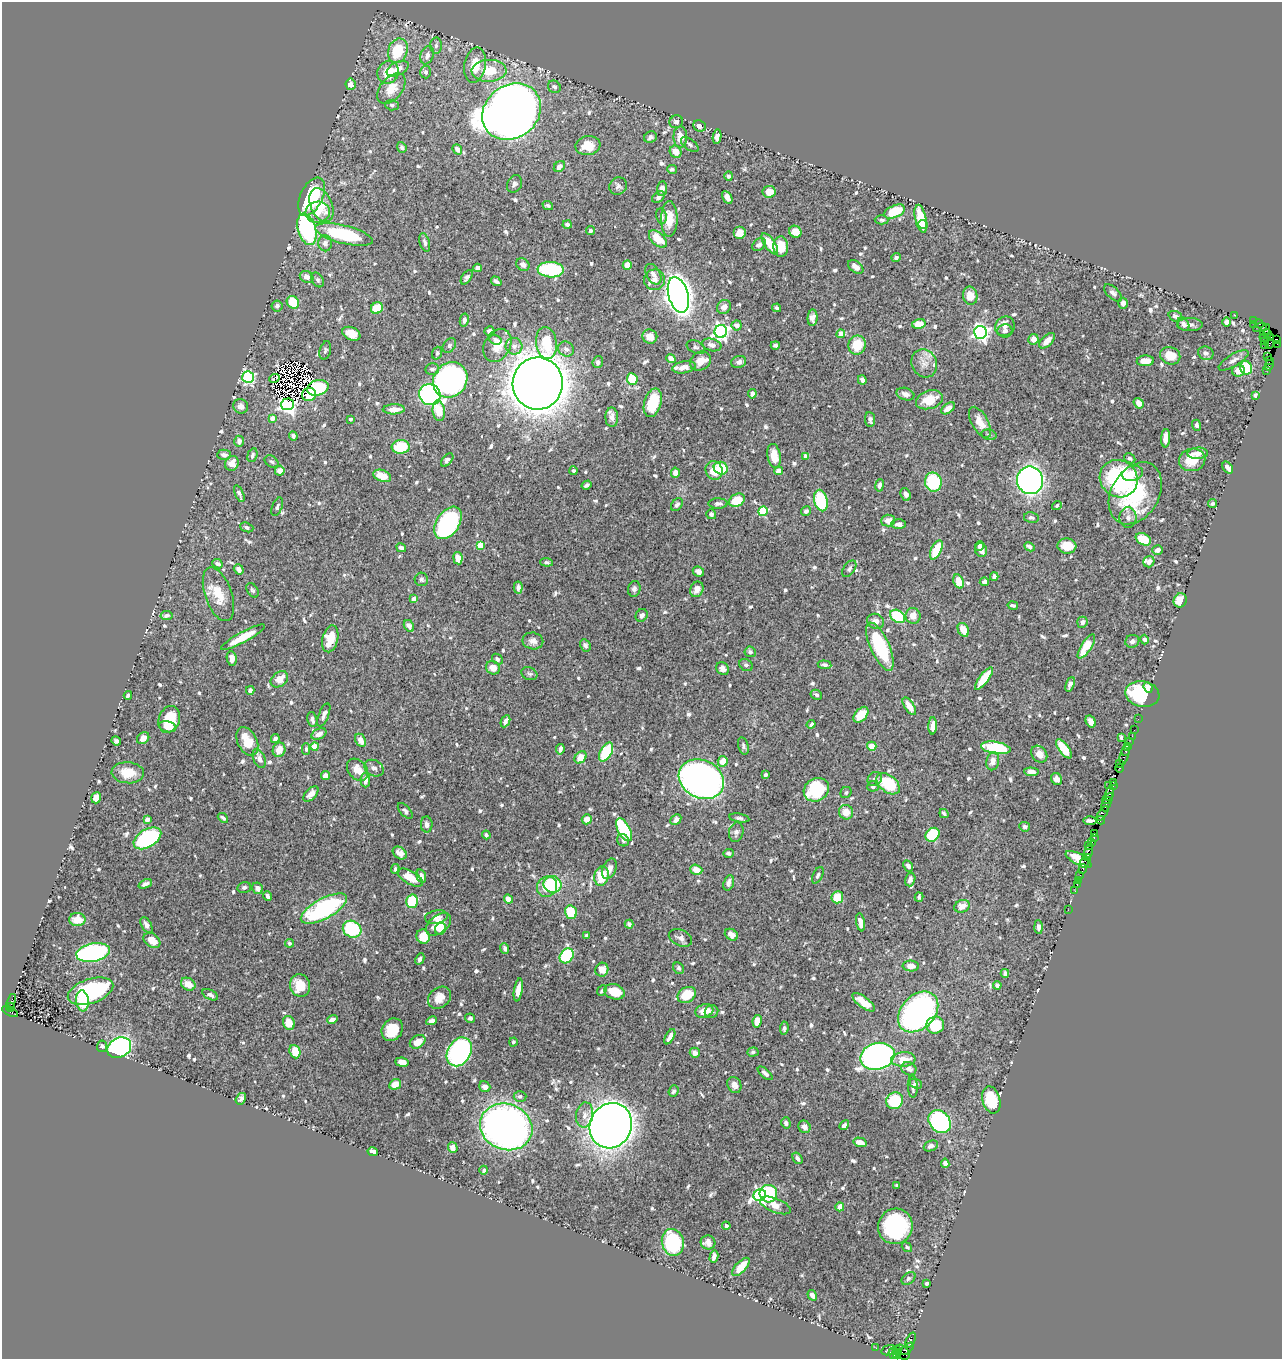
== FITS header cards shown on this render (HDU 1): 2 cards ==
NAXIS1  =                 1280
NAXIS2  =                 1357

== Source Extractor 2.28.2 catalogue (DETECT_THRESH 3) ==
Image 1280 x 1357 px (HDU 1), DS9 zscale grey, 1 PNG px = 1 image px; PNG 1284 x 1361 px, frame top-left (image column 1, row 1357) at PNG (2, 2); each listed source drawn as its Kron ellipse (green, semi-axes under 4 px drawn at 4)
Background 0.484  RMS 0.0079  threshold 0.0236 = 3 sigma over >= 5 px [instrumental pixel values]
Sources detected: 797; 7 with non-positive FLUX_AUTO (blend fragments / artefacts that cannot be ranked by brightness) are neither listed nor drawn; of the other 790, the 500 brightest by FLUX_AUTO listed and drawn (290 fainter detections omitted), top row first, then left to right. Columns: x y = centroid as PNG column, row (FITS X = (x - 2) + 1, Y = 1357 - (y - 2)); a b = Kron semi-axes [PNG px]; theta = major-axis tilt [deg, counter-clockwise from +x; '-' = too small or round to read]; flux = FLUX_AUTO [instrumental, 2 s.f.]
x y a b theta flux
436 46 8 6 88 1.4
398 51 13 9 69 22
427 55 9 6 70 2.6
475 65 18 11 79 11
398 69 12 6 26 3.8
489 71 17 11 3 13
388 72 11 10 - 12
426 72 6 5 - 1.5
350 84 6 5 - 3.2
554 87 7 6 - 1.4
391 88 17 11 51 8.4
392 105 6 5 - 1.3
512 112 31 26 40 1100
676 122 7 6 - 2.1
700 126 6 5 - 2.2
650 137 6 5 - 1.8
680 137 10 7 -89 6.2
717 137 7 4 82 3
690 144 10 5 -37 1.6
588 146 12 9 8 9.1
402 147 5 4 - 1.2
457 149 5 4 - 3.3
676 152 6 5 - 6
559 167 6 5 - 3.3
672 169 5 4 - 1.3
729 176 5 4 - 1.3
514 184 9 7 62 1.8
618 186 9 8 - 1.8
662 189 7 5 85 3.3
769 192 6 5 - 5
312 197 20 11 64 49
658 197 7 5 38 2
727 197 7 4 -60 2.9
321 205 18 10 -67 10
548 205 5 4 - 1.3
318 212 12 10 13 6.5
895 212 11 6 24 18
661 216 8 5 -80 1.9
669 219 18 8 -90 10
921 219 14 5 -77 16
882 220 7 4 1 1.1
567 224 4 4 - 1.3
923 225 5 3 - 3.4
307 229 16 9 -74 70
590 231 4 4 - 1.6
795 232 6 5 - 6.3
740 233 6 6 - 4
344 235 29 9 -14 42
658 239 11 6 -43 10
425 242 9 5 -75 1.9
325 243 8 7 - 2.6
770 244 12 5 -56 12
759 245 8 5 40 1.9
781 247 10 7 -88 7.8
896 257 4 4 - 1.7
523 265 7 6 - 2.3
627 265 4 4 - 7.2
856 267 8 5 -37 3.3
478 268 4 4 - 2.2
551 270 13 7 -4 42
653 274 11 7 -59 2.6
307 277 7 5 -30 3.2
467 277 8 4 55 1.5
318 280 8 5 -58 1.5
654 280 10 10 - 3.9
496 281 6 3 -34 1.2
1113 293 11 5 -44 1.9
678 295 18 10 -75 640
970 296 9 7 -79 5.7
293 302 7 5 -48 13
1123 303 5 4 - 2.4
277 306 5 5 - 2
724 307 7 6 - 3.5
377 308 6 5 - 15
777 308 4 3 - 1.3
1234 315 2 2 - 4.4
1175 316 7 5 -21 2
813 318 8 5 86 2.6
464 320 6 4 77 2.1
1254 321 3 2 - 4.5
1227 322 4 4 - 2.8
919 324 7 5 14 6.8
1183 324 7 5 -55 1.9
1254 324 3 3 - 17
1259 324 4 3 - 16
737 325 5 5 - 3.2
1190 325 13 6 -1 2.7
1005 326 10 9 - 3.1
1260 328 7 2 17 27
1265 330 6 2 55 25
489 331 5 4 - 1.9
721 331 6 6 - 190
1005 331 7 6 - 1.6
980 332 6 6 - 210
1268 333 3 2 - 1.9
351 334 9 6 -24 8.3
841 334 4 4 - 4.2
650 337 7 7 - 5.8
1271 337 4 3 - 74
1264 338 5 3 - 42
495 339 6 5 - 1.4
1033 339 5 5 - 3.7
1276 339 3 3 - 11
1047 341 10 5 45 4.3
1264 341 2 2 - 67
546 343 16 10 -82 19
1270 343 5 3 - 23
1277 344 2 2 - 3
497 345 17 13 61 11
712 345 10 6 -17 2.7
775 345 4 4 - 1.5
857 345 9 8 - 13
1265 345 3 2 - 35
449 346 8 6 53 1.3
514 346 8 8 - 3.1
696 347 9 6 -24 1.6
566 349 8 7 - 2.3
325 350 9 5 75 1.2
437 353 6 5 - 1.2
1206 353 8 6 -28 1.8
1170 356 10 8 -22 8.3
1268 356 2 2 - 5.5
671 358 5 4 - 4.5
1233 360 17 6 31 3
1270 360 4 2 - 11
700 361 11 9 32 5.7
1145 361 8 5 2 6
598 362 6 5 - 2
739 362 7 6 - 2.2
924 363 14 12 -65 4.9
1269 365 5 3 - 37
684 367 12 6 10 4.1
1246 368 7 6 - 20
432 369 6 6 - 1.7
1267 370 2 2 - 5
1238 371 6 5 - 6
248 377 6 5 - 70
274 378 5 3 - 1.5
632 379 6 5 - 14
450 380 18 16 52 180
862 380 5 4 - 2
538 384 26 25 - 1900
318 388 11 7 16 32
752 394 5 4 - 2.1
905 394 9 6 -18 2.4
309 395 7 6 - 11
430 395 11 10 - 140
1255 395 4 4 - 2.4
929 400 14 9 18 10
653 403 15 8 74 21
1139 403 5 4 - 3.9
288 404 6 6 - 240
241 406 7 7 - 2.5
948 408 8 4 36 3.6
394 409 11 5 2 5.5
439 411 10 6 -83 11
612 417 10 6 -89 2.7
272 418 4 4 - 6.9
350 419 3 3 - 1.7
870 419 7 5 -84 1.4
980 422 17 8 -60 5.9
1197 425 5 4 - 1.3
989 435 7 5 -13 1.2
293 436 5 4 - 1.8
1166 438 9 4 86 3.6
239 441 6 5 - 2.6
401 447 9 7 4 17
1198 453 10 5 3 2.8
224 455 7 5 1 1.8
252 455 7 5 73 1.6
774 456 12 6 -81 8.5
806 456 4 4 - 5
1130 458 6 4 -28 1.2
447 460 8 5 50 1.7
1192 460 13 11 11 12
271 462 7 5 -36 1.2
232 463 7 6 - 5
721 468 7 6 - 16
1228 468 6 4 -52 2.9
280 471 5 5 - 4.2
573 471 4 4 - 1.4
714 471 9 8 - 7.6
779 471 4 4 - 3.5
675 473 5 4 - 3.4
1132 473 11 7 13 5.6
382 476 9 5 -21 8.6
1119 479 19 18 - 66
1030 480 14 13 - 220
933 482 9 8 - 31
587 485 5 3 - 1.4
880 485 6 4 80 1.7
1135 493 33 23 59 46
239 494 9 4 -68 1.8
906 494 6 5 - 2
737 500 8 6 30 13
821 501 11 6 -75 33
718 503 9 5 0 1.6
1213 504 4 3 - 1.2
677 505 7 5 53 1.9
1057 506 5 4 - 1.2
277 507 10 5 69 1.3
763 511 5 4 - 33
806 511 5 4 - 1.6
711 514 5 5 - 1.9
1031 518 7 5 -12 1.3
1128 518 10 8 -90 2.7
888 520 7 6 - 4
448 523 18 11 56 95
899 524 7 5 -1 2.4
247 527 7 4 -19 1.3
1143 539 8 5 -28 15
480 545 4 4 - 12
979 546 4 4 - 1.9
1067 546 9 7 -4 9.3
1029 547 6 4 -26 1.8
401 548 5 4 - 1.3
936 550 10 5 65 16
981 550 7 6 - 3.1
1157 550 5 4 - 2.5
458 558 6 4 -79 5.1
547 562 6 4 -6 1.2
1149 562 6 5 - 3.1
218 564 6 4 -24 2
239 569 5 4 - 3
849 569 9 5 54 1.4
698 571 6 4 -26 2.1
994 577 4 4 - 2.5
421 579 7 6 - 1.2
959 581 7 5 -67 9.8
984 582 4 4 - 2.4
518 588 6 4 87 2.3
634 589 8 6 78 1.6
697 589 8 6 67 3.6
252 590 8 5 -56 1.2
218 594 28 13 -70 13
414 599 4 4 - 4.7
1180 600 7 6 - 7.2
1013 605 5 3 - 1.2
166 615 6 4 10 1.5
642 615 6 5 - 2.3
898 616 8 6 -34 36
913 616 8 7 - 4.8
876 621 8 7 - 2.8
1082 622 6 5 - 2
409 626 6 4 -57 2.7
963 630 7 5 -63 6.4
243 637 25 5 28 14
330 639 13 8 76 13
1144 640 5 4 - 1.6
533 641 10 8 -11 2.9
1132 641 7 6 - 1.8
585 645 6 5 - 1.4
1086 646 14 5 57 12
880 647 26 9 -66 42
750 652 5 5 - 1.5
232 658 7 5 -82 3.3
497 659 6 4 -45 1.3
746 665 7 5 -34 1.5
825 665 7 4 -6 1.6
493 668 7 6 - 4.9
723 669 7 6 - 2.5
529 674 8 6 -23 1.3
984 678 13 4 53 13
279 679 9 7 39 6.7
1070 684 7 4 68 2.6
1148 687 5 4 - 4
250 690 4 4 - 2.6
1142 694 17 12 -10 33
128 695 4 3 - 1.5
816 695 6 5 - 1.2
909 706 10 4 -57 6.2
324 715 12 5 68 2.9
861 715 9 6 49 9.9
169 719 14 10 69 17
1138 719 2 2 - 10
312 720 8 5 -76 2.3
505 721 6 4 64 2.1
1091 721 6 4 -58 3.9
811 724 5 3 - 1.1
933 726 8 4 87 4.2
167 727 9 5 -13 5.3
1134 730 2 2 - 16
319 734 8 5 25 3.9
1132 736 2 2 - 6.9
1121 737 4 3 - 1.2
143 738 7 5 39 3.5
275 739 4 4 - 1.7
361 740 7 5 -63 5.1
116 741 5 4 - 1.3
247 741 15 9 -64 12
1129 742 2 2 - 18
743 746 9 5 -75 1.3
872 746 4 4 - 7.5
1128 746 3 3 - 44
315 747 4 4 - 12
996 748 15 6 -8 35
306 749 6 4 90 1.1
560 749 5 3 - 2.5
1064 749 11 5 -53 12
279 750 7 6 - 6.8
1126 751 3 3 - 32
606 752 10 5 60 28
1039 754 9 7 -52 4.4
1125 754 11 3 73 96
580 757 7 5 49 7.6
259 758 10 5 -66 3.6
723 761 5 5 - 7.1
993 761 9 6 79 4
1119 764 3 2 - 16
374 768 10 7 -30 2.1
1119 768 4 3 - 34
357 770 12 9 -49 6.6
1031 772 7 4 -5 2.7
128 773 16 10 -4 9.9
326 775 5 4 - 3.3
765 775 4 3 - 1.5
701 779 23 19 -28 380
875 779 8 6 41 2.1
1056 779 6 5 - 1.9
365 780 7 4 -87 3.3
1113 782 3 2 - 20
888 784 13 8 -39 26
1108 785 2 2 - 15
873 786 5 5 - 1.7
1113 786 2 2 - 13
816 790 13 11 33 33
846 792 6 5 - 1.1
311 794 9 5 45 3.5
1110 794 7 3 76 79
96 798 6 5 - 5.8
1107 799 6 3 40 88
1106 804 7 3 66 100
405 811 9 5 -48 1.4
846 812 7 7 - 5.6
944 814 5 3 - 1.2
1103 814 8 3 54 42
223 818 6 3 -41 1.2
739 818 10 4 -9 1.4
587 819 5 5 - 3.9
147 820 4 4 - 6.7
676 820 6 4 46 2.5
1101 820 4 2 - 41
1090 821 6 3 -3 1.4
427 824 8 6 -89 2.4
1025 827 5 5 - 1.3
624 830 12 6 -62 43
736 832 10 7 76 2.3
1094 833 3 3 - 27
486 835 4 3 - 1.1
932 835 8 6 47 29
147 838 15 9 31 66
1094 838 4 2 - 37
623 840 6 5 - 1.7
1092 842 2 2 - 10
1089 846 2 2 - 16
1088 851 7 3 72 43
400 853 8 5 -35 3.6
728 853 5 4 - 1.2
1087 857 3 3 - 43
1079 859 14 5 -29 18
1085 862 6 2 72 24
908 866 6 4 -60 1.8
395 869 5 4 - 1.5
609 869 10 6 64 2.8
1083 869 5 3 - 15
696 870 6 5 - 6.8
818 875 9 5 62 1.6
421 876 7 4 -75 2.7
602 876 10 7 79 14
1080 876 4 3 - 52
410 878 14 6 -30 8.8
910 880 7 5 74 1.7
1079 880 3 2 - 14
729 883 8 5 70 2.2
145 884 7 4 22 2.1
552 884 9 8 - 26
1077 885 2 2 - 4.7
244 887 7 5 16 1.5
547 887 11 9 50 8.6
258 888 6 5 - 3.1
1075 891 2 2 - 3.8
267 896 5 4 - 2
837 897 6 6 - 12
919 897 5 3 - 1.1
508 899 5 4 - 4
412 901 7 6 - 25
962 906 8 6 23 4.3
324 909 25 10 29 75
1068 910 2 2 - 12
571 912 7 6 - 15
436 917 11 6 9 2.9
77 920 8 6 -2 5.5
861 922 9 4 -80 4.8
438 924 14 9 39 9.8
629 924 4 4 - 2.1
146 925 8 5 -60 2.3
1039 927 7 4 -88 1.9
352 929 9 8 - 29
440 929 6 5 - 2
587 935 4 4 - 1.4
731 935 7 5 -33 3.1
423 937 7 6 - 9.7
680 938 12 8 -25 2.5
152 940 9 6 -36 7
290 943 4 4 - 1.2
505 948 5 3 - 1.4
93 953 17 9 11 110
567 956 8 6 50 37
420 959 6 4 63 1.8
911 966 8 5 -4 4.4
679 968 6 5 - 1.1
602 970 7 6 - 5.9
1005 973 4 3 - 1.7
188 984 8 6 -32 5.6
300 985 11 10 - 11
997 985 4 4 - 1.9
518 990 11 4 81 6.4
90 991 24 12 18 71
602 991 6 4 48 1.3
614 992 10 7 -19 10
210 995 8 4 -27 2
687 995 10 7 32 13
439 998 13 9 41 6.2
82 1001 10 6 -83 16
11 1002 8 3 72 280
864 1002 14 5 -37 8.2
10 1007 4 3 - 380
704 1011 9 6 17 7
10 1012 8 3 -27 170
712 1012 7 6 - 1.4
918 1012 23 16 46 190
470 1018 5 4 - 1.4
332 1019 5 4 - 2.1
431 1021 5 4 - 2.4
757 1021 6 4 80 6.7
289 1023 7 5 -69 7.5
935 1025 9 8 - 20
784 1028 7 4 84 1.1
392 1030 12 10 56 14
670 1037 8 4 61 2.7
418 1042 8 6 33 7
513 1042 4 4 - 1.2
102 1046 6 5 - 1.4
119 1048 12 9 27 100
295 1052 7 5 -69 10
459 1052 15 11 59 110
753 1052 6 4 6 1.2
695 1053 5 5 - 2.7
877 1056 17 13 15 270
903 1059 12 7 4 8.4
402 1062 7 4 -6 4.5
909 1069 7 6 - 2.7
765 1073 9 4 -41 1.7
395 1084 6 5 - 5.2
916 1084 6 4 -23 1.3
734 1085 8 6 -62 2.7
913 1086 11 5 -88 1.8
485 1087 6 5 - 2.2
673 1091 6 5 - 1.3
520 1096 6 5 - 1.3
241 1099 6 5 - 1.5
991 1100 14 8 -74 19
895 1101 9 8 - 30
585 1115 12 8 81 3.5
940 1122 13 10 -48 91
786 1123 5 4 - 2
844 1125 5 4 - 2.3
611 1126 23 21 62 600
506 1127 26 23 -22 320
804 1127 6 6 - 3.2
860 1142 7 4 -14 4.7
931 1146 7 5 22 2
453 1148 5 5 - 3.6
373 1152 5 4 - 2.3
797 1158 6 4 -57 1.6
945 1163 4 4 - 2.4
484 1170 4 3 - 1.2
897 1186 4 3 - 1.2
768 1194 9 8 - 45
760 1195 6 5 - 110
775 1205 16 7 -22 7.9
840 1207 4 4 - 3.3
726 1226 4 4 - 1.8
895 1226 18 17 - 59
673 1242 13 11 -76 57
708 1242 7 7 - 3.2
907 1247 6 4 -37 1.2
714 1256 6 4 77 2.7
741 1267 11 5 47 9.1
908 1278 8 5 41 1.1
927 1283 3 3 - 1.1
812 1295 5 4 - 2.6
911 1340 8 4 68 100
876 1348 2 2 - 3.3
897 1349 4 3 - 26
907 1349 8 4 44 41
888 1350 7 5 17 52
902 1352 9 6 -42 84
894 1353 5 4 - 100
897 1353 5 3 - 91
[290 fainter detections neither listed nor drawn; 7 non-positive-flux detections neither listed nor drawn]